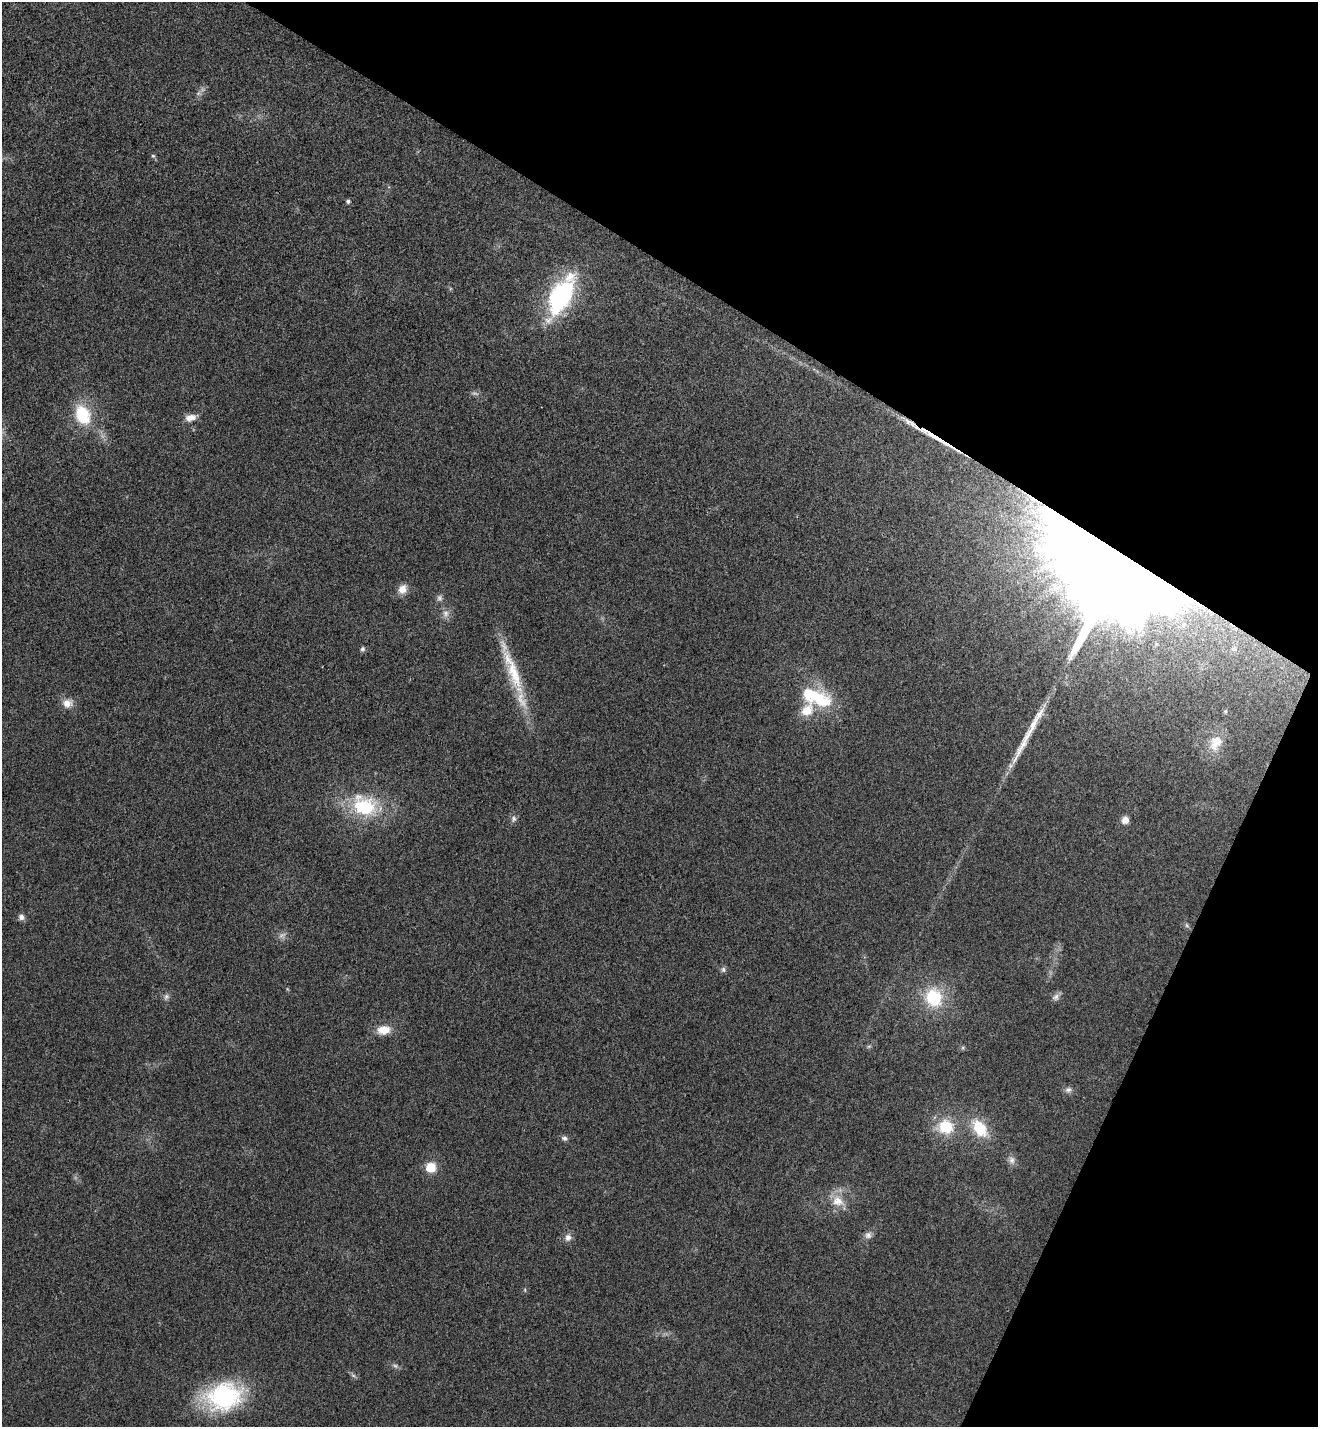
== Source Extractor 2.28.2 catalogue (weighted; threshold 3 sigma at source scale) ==
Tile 8 of 4 x 4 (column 4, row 2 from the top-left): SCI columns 4147-5462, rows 2884-4308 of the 5795 x 5765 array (HDU 1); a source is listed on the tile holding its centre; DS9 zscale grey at full resolution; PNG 1320 x 1429 px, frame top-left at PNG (2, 2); no overlay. Shown black and unused: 27% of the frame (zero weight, under 3 of 4 exposures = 6% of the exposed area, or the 3 px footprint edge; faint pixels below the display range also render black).
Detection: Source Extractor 2.28.2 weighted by HDU 2 'WHT'; one run over the whole footprint, this tile lists its part. Background 0.0216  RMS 0.0064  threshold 0.0287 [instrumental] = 3 sigma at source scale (4.5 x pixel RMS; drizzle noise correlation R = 1.50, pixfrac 1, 0.05/0.05 arcsec/px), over >= 5 px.
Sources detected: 51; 4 too faint to see at this stretch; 1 inside a brighter object's white glare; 2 long thin detections or spike segments (spike, bleed or trail) — not listed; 1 inside a brighter listed object's ellipse — not listed separately; the other 43 listed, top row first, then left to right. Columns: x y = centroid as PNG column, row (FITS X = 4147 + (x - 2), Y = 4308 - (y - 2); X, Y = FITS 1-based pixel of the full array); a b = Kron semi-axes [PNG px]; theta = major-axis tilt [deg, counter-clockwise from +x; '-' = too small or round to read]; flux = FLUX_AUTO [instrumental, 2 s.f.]
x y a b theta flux
153 156 6 6 - 1.2
348 201 5 5 - 1.7
561 296 48 21 63 91
83 415 23 16 -65 30
191 418 15 8 14 5.5
910 423 37 7 -36 8.7
1117 574 73 70 -23 2200
402 589 12 10 56 6.6
439 598 10 8 79 2.4
446 614 12 9 80 4.3
362 649 6 6 - 1.6
513 670 82 14 -69 38
819 699 37 23 -23 39
67 703 15 12 10 6.7
1226 711 5 3 - 0.66
1034 722 60 8 62 18
1215 743 24 17 64 13
364 806 37 28 -15 51
513 819 9 8 - 2.4
1125 820 8 8 - 5
21 917 8 8 - 2.7
1187 926 9 5 -63 1.4
282 936 11 9 24 3.4
723 969 7 7 - 1.9
287 989 6 3 -71 0.71
166 997 9 7 64 2.4
1056 997 14 7 46 3
934 998 26 23 -74 34
384 1030 17 11 8 10
869 1046 7 5 18 1.2
963 1048 6 5 - 1
1068 1090 10 8 19 2.9
945 1127 21 18 -4 25
979 1128 26 15 -52 24
564 1138 9 7 -16 2.2
1011 1160 13 9 -64 3.7
431 1167 10 10 - 13
838 1202 25 15 -41 14
868 1235 11 10 - 3.4
568 1237 11 10 - 4
525 1290 6 3 -73 0.78
395 1366 10 6 -21 2.1
223 1397 44 29 12 91
Overlapping masked pixels (flux is a lower limit): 2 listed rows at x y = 910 423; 1117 574